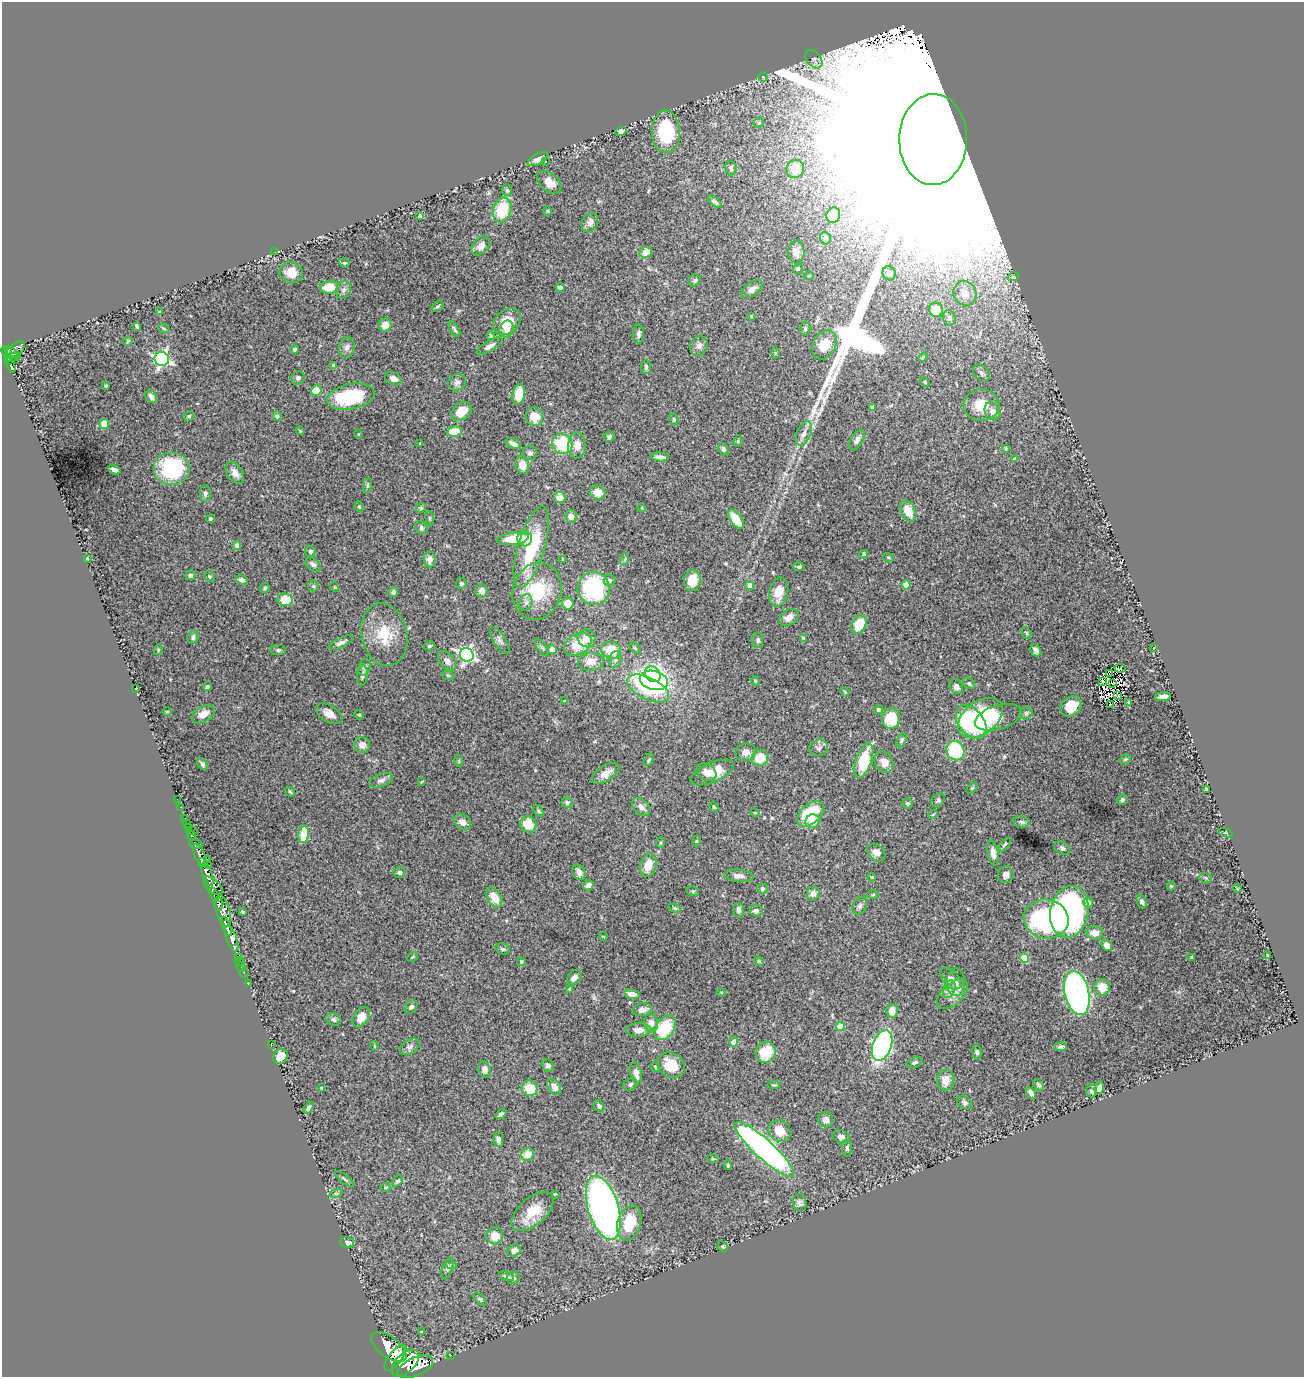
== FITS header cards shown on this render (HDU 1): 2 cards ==
NAXIS1  =                 1302
NAXIS2  =                 1375

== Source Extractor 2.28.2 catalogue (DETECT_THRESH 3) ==
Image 1302 x 1375 px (HDU 1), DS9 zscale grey, 1 PNG px = 1 image px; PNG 1306 x 1379 px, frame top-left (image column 1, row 1375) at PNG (2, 2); each listed source drawn as its Kron ellipse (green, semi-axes under 4 px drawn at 4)
Background 3.72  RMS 0.048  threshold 0.145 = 3 sigma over >= 5 px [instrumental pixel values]
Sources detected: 392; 5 with non-positive FLUX_AUTO (blend fragments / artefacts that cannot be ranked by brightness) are neither listed nor drawn; the other 387 listed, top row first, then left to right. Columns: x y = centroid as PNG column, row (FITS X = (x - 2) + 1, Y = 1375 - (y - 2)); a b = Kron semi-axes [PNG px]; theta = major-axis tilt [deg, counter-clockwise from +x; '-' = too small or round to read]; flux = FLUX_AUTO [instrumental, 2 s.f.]
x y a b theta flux
814 59 10 7 -49 13
763 77 5 2 - 2.5
759 123 5 4 - 4.5
621 131 6 4 17 9.6
666 132 21 14 -88 190
933 140 45 34 89 970000
538 159 11 5 27 16
546 162 2 2 - 2.3
731 168 7 5 -81 8.9
795 169 9 8 - 39
549 182 14 8 -40 34
507 190 6 5 - 5.2
715 202 8 4 -40 9.7
502 210 12 9 73 120
547 211 4 4 - 3.3
833 215 8 6 68 46
420 216 4 4 - 9.4
590 222 10 7 57 19
825 238 6 5 - 10
481 246 11 7 47 23
275 252 2 2 - 1.8
646 252 6 5 - 42
796 252 11 8 -87 21
344 263 5 4 - 4.4
798 269 5 4 - 4.7
291 272 12 10 -23 39
889 273 7 6 - 10
809 276 4 4 - 3.3
1013 277 6 3 19 3.5
695 280 6 5 - 6.6
329 287 9 6 4 66
560 288 4 4 - 13
752 289 12 6 35 17
343 290 9 7 65 12
965 293 12 11 - 29
437 306 7 4 36 4.5
936 310 7 7 - 54
159 312 4 3 - 3.7
751 316 4 3 - 4.4
949 318 8 6 -71 9.2
507 322 15 11 41 67
385 325 6 6 - 32
137 326 4 3 - 6.6
164 329 6 3 -20 3.5
454 329 8 3 -59 6.8
507 329 8 7 - 23
805 329 7 5 88 6.4
639 334 9 5 -88 9.8
491 336 4 4 - 5
128 341 5 4 - 3.8
824 345 15 11 62 60
490 346 14 5 30 15
699 346 10 8 66 16
347 347 10 7 77 15
295 349 4 4 - 5.2
15 350 11 6 42 1600
7 351 6 4 -38 2500
13 353 9 3 -33 1700
775 353 6 4 -89 3.6
12 357 8 3 5 330
923 357 6 3 46 3.5
162 359 7 7 - 710
9 360 4 3 - 710
11 365 7 4 -67 680
334 366 4 3 - 13
646 367 7 4 90 6.3
981 373 9 7 -42 12
298 378 7 6 - 7.8
393 378 9 6 -27 21
457 382 9 8 - 13
925 382 5 3 - 3.1
106 386 3 3 - 3.1
316 391 5 5 - 61
519 394 10 6 79 61
151 396 7 5 -54 18
351 397 24 12 10 210
981 405 18 16 2 73
873 407 4 4 - 11
462 411 11 8 38 50
992 411 9 7 -60 24
189 416 5 4 - 5.6
277 416 5 4 - 7.2
534 417 9 8 - 47
674 419 6 4 -70 4.5
104 424 5 5 - 47
300 431 4 3 - 3.3
454 431 7 5 9 82
804 433 13 7 65 21
358 434 4 3 - 2.3
609 436 6 5 - 7.7
857 440 11 5 57 15
738 441 6 3 72 3.3
420 443 3 2 - 2.2
513 444 8 4 -27 18
562 444 10 9 - 150
577 445 13 9 86 35
1006 448 3 3 - 4.2
723 449 6 5 - 8.5
530 453 7 7 - 9.3
660 457 9 4 -5 14
1014 458 4 3 - 2.3
522 465 9 6 -75 33
172 469 18 16 0 300
114 470 7 4 -26 15
235 473 12 7 -57 21
367 485 7 3 82 4.5
205 493 8 5 87 9.7
598 493 8 7 - 41
560 498 6 5 - 35
359 507 5 4 - 3.9
421 508 5 4 - 4.4
642 508 4 2 - 2.2
908 511 11 7 -63 53
571 516 6 6 - 22
430 518 7 4 -83 4.6
210 519 4 4 - 5.5
736 519 11 5 -55 69
421 528 6 5 - 6.6
513 539 16 6 7 97
525 539 7 7 - 24
237 545 4 4 - 18
531 547 42 13 73 220
310 551 5 5 - 8.9
864 554 4 3 - 4.4
888 557 5 3 - 3.2
87 558 4 3 - 3.8
429 559 8 6 -85 19
625 559 6 4 73 4.5
563 560 3 3 - 5
313 565 8 6 -40 12
799 567 6 4 -15 4.5
190 575 5 5 - 9.7
209 576 6 5 - 5.8
241 580 6 4 -15 14
610 580 6 5 - 6.8
692 580 10 8 79 53
461 584 5 5 - 6.7
906 585 4 4 - 72
313 586 5 5 - 4.8
750 586 4 4 - 23
334 587 5 3 - 2.5
265 588 5 5 - 5.5
594 588 16 16 - 330
481 591 7 6 - 25
537 591 29 24 73 160
393 592 5 5 - 13
779 592 15 9 78 49
285 600 7 6 - 77
526 602 8 6 74 12
568 603 6 6 - 39
789 617 10 7 34 28
859 624 10 7 62 77
1026 633 6 4 -61 4.1
384 635 31 23 -78 120
193 637 6 5 - 9
587 638 9 8 - 30
803 638 3 3 - 3.8
500 640 15 6 -57 13
758 640 8 5 -84 10
341 643 13 5 26 12
578 644 15 10 28 72
429 646 5 4 - 4.7
542 647 10 2 -55 4.4
635 648 6 4 -45 4.5
1153 648 3 2 - 1.8
552 649 5 4 - 23
158 650 5 3 - 3.1
278 650 8 5 1 6.9
611 650 10 8 -15 80
1036 650 6 5 - 10
467 655 7 6 - 910
615 660 8 6 74 11
447 661 11 7 -52 16
591 662 13 9 5 33
364 667 8 6 68 8.6
1120 668 5 3 - 0.31
653 674 8 7 - 110
1110 674 4 2 - 2.4
448 675 6 4 -19 4.6
362 676 10 5 83 11
654 680 14 9 -15 960
755 681 5 4 - 3.5
1102 681 4 2 - 5.5
969 683 6 5 - 6.4
1112 683 3 2 - 2
207 686 5 4 - 5.9
956 686 8 6 -62 15
136 688 3 2 - 2.3
648 689 23 11 -26 170
845 692 5 3 - 3.1
1118 696 3 2 - 3.7
1163 697 8 4 6 19
565 701 4 3 - 4.9
1128 702 3 3 - 3.3
1110 705 3 2 - 2.8
1071 706 11 9 40 77
878 709 5 4 - 6.1
167 712 4 3 - 2.4
1026 713 7 6 - 7.4
203 714 12 7 30 27
329 714 15 8 -31 25
359 715 5 4 - 3.6
998 717 24 12 16 58
980 718 25 16 37 440
891 719 10 9 - 140
971 722 19 12 -51 280
901 740 7 4 61 6.4
362 745 8 8 - 22
819 748 9 8 - 11
955 751 10 8 -59 250
746 752 10 9 - 23
760 758 9 7 25 63
1125 759 6 4 20 4.4
649 760 7 3 65 4.2
459 761 6 3 -74 3.8
864 761 18 7 70 130
884 762 11 9 -60 30
202 764 7 4 -56 6.8
706 772 10 8 -32 35
712 772 23 9 23 75
606 774 15 8 32 27
381 780 12 6 22 12
421 782 3 2 - 2.4
972 788 6 4 44 3.8
1206 789 3 3 - 4.5
290 791 5 4 - 5.1
177 799 2 2 - 27
938 800 8 6 41 6.3
1122 800 5 4 - 7.5
567 802 6 5 - 6.5
908 803 5 5 - 5.5
180 807 2 2 - 35
641 807 10 7 -46 20
714 807 5 3 - 4.2
539 811 6 4 -52 5.4
755 813 5 3 - 2.6
810 814 16 9 41 150
933 814 5 3 - 2.8
185 818 2 2 - 45
813 821 7 6 - 35
462 822 9 7 -31 19
1021 822 8 5 -9 9.5
186 823 2 2 - 36
528 824 8 7 - 60
188 828 4 2 - 160
192 831 6 2 7 68
1226 833 7 4 -20 3.8
304 834 9 5 83 110
192 836 4 3 - 1100
697 841 5 3 - 3.2
661 843 5 4 - 4.4
196 844 7 4 -8 1200
1004 845 8 3 49 4.9
1062 848 8 6 -35 9.4
876 853 10 7 -43 22
993 853 12 5 -80 17
199 854 11 5 -67 5500
207 859 2 2 - 360
202 863 4 3 - 2200
209 865 3 2 - 450
648 865 12 8 74 45
399 872 6 5 - 6.9
579 872 8 6 -66 17
207 874 12 5 -71 13000
1006 875 8 7 - 14
739 876 14 6 -6 18
872 877 4 3 - 2.9
1206 878 6 5 - 4.8
588 885 5 5 - 16
213 886 12 6 -41 5200
1171 886 4 4 - 4.2
1237 888 4 3 - 2.6
762 889 5 5 - 10
693 891 6 4 -19 5.1
813 894 7 6 - 15
873 894 6 4 3 3.4
214 895 7 4 -70 1500
494 897 11 6 -59 52
1142 902 7 4 -70 8.9
1088 903 5 5 - 22
218 904 6 4 -87 4300
860 906 9 7 64 11
675 908 6 4 -21 4.8
739 910 7 5 -86 17
223 911 16 7 -75 4700
756 911 6 5 - 13
242 912 3 3 - 4.2
1069 912 26 19 79 1100
1046 919 22 19 -11 480
227 926 10 3 -67 6100
1095 933 8 7 - 25
603 936 4 3 - 2.5
232 939 13 5 -71 6300
1107 945 6 5 - 38
503 949 7 5 -15 5.9
1268 955 3 3 - 4
238 957 3 2 - 100
412 957 6 4 28 3.9
1192 957 4 3 - 3.1
1024 958 5 4 - 120
240 961 5 3 - 140
759 961 5 4 - 3.9
521 962 4 4 - 3.9
241 967 4 2 - 85
244 973 4 3 - 50
574 978 8 6 51 20
951 979 13 7 -49 23
956 982 14 9 -90 23
248 984 2 2 - 51
1102 987 8 8 - 51
569 989 4 4 - 5.2
949 989 9 5 69 13
721 992 4 3 - 2.5
1077 993 22 12 -76 1600
632 994 8 5 -11 19
952 994 19 10 44 35
411 1007 7 5 48 9.5
642 1010 9 6 13 21
892 1011 7 6 - 30
361 1017 11 7 57 28
333 1019 7 6 - 8.6
651 1023 9 7 -83 22
840 1027 4 4 - 97
665 1028 13 9 57 160
639 1030 12 6 1 20
734 1042 4 4 - 79
271 1044 3 2 - 53
882 1045 16 9 70 660
374 1046 5 3 - 2.7
410 1047 11 7 32 13
1061 1047 6 3 8 8
766 1052 11 10 - 88
977 1052 7 4 -83 6.1
280 1056 8 6 49 43
915 1062 8 5 22 7.4
548 1065 7 5 -53 11
671 1065 14 12 -35 79
655 1067 5 3 - 4.5
485 1069 8 6 -70 19
636 1073 11 5 -75 27
946 1080 10 8 78 35
630 1084 7 6 - 8.6
774 1085 6 4 -1 4.1
1039 1085 6 4 -57 6.3
554 1087 8 6 -58 20
321 1088 3 3 - 2.3
530 1088 8 7 - 75
1099 1088 7 4 74 15
1091 1091 6 5 - 8.7
1031 1093 6 4 -55 13
965 1103 8 6 -36 8.7
599 1106 6 5 - 7.1
309 1108 6 4 59 9.4
501 1114 6 3 38 6.9
826 1120 8 7 - 19
780 1131 11 10 - 54
841 1137 9 6 -23 17
498 1139 7 5 90 13
847 1148 8 5 -90 6.7
764 1149 39 9 -42 1200
527 1154 6 6 - 42
713 1159 6 3 -18 3
728 1165 5 4 - 6.5
344 1179 11 2 -38 5.5
398 1181 6 4 48 6.7
386 1187 5 3 - 2.8
336 1193 7 4 18 4.8
555 1194 3 3 - 2.5
800 1203 9 6 -74 10
603 1208 33 15 -73 1900
533 1211 25 13 41 86
629 1223 18 11 74 93
495 1236 8 8 - 45
347 1243 7 5 -13 10
723 1246 5 4 - 4.3
514 1250 7 6 - 15
451 1265 5 3 - 3.9
447 1268 11 5 67 8.1
506 1276 8 4 -22 8.6
513 1278 6 6 - 9.8
480 1299 8 3 -44 4.8
421 1332 3 3 - 4.3
389 1347 21 10 -37 27000
451 1355 2 2 - 36
395 1358 15 6 51 15000
405 1363 16 9 43 23000
415 1367 19 9 24 23000
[5 non-positive-flux detections neither listed nor drawn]